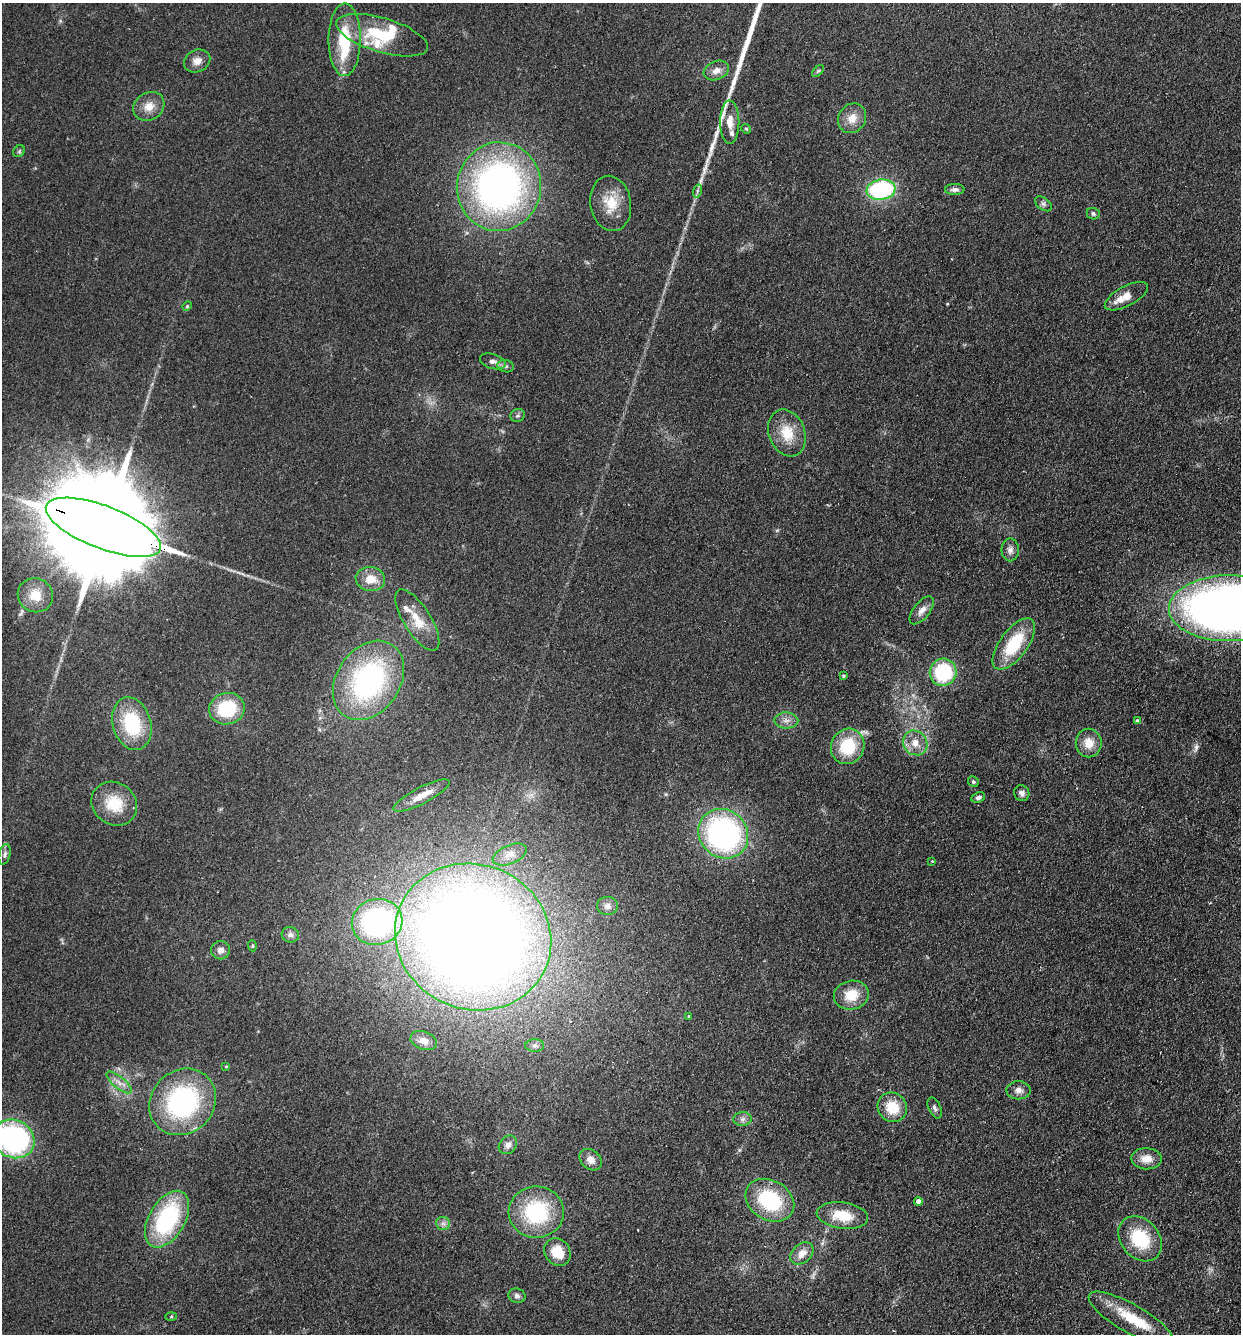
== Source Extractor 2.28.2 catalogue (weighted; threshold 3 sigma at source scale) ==
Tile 6 of 4 x 4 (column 2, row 2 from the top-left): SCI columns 1430-2668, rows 2688-4019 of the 5462 x 5375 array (HDU 1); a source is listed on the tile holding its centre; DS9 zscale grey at full resolution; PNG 1243 x 1336 px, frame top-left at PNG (2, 3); each listed source drawn as its Kron ellipse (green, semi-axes under 4 px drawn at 4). Shown black and unused: <1% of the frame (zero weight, under 2 of 3 exposures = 3% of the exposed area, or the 3 px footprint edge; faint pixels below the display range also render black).
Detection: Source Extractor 2.28.2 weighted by HDU 2 'WHT'; one run over the whole footprint, this tile lists its part. Background 0.127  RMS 0.008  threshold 0.0359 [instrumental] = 3 sigma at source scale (4.5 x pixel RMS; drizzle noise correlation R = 1.50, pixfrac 1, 0.05/0.05 arcsec/px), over >= 5 px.
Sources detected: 95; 1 too faint to see at this stretch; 3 inside a brighter object's white glare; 1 cosmic-ray / hot-pixel residue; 1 long thin detection or spike segment (spike, bleed or trail) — neither listed nor drawn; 6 inside a brighter listed object's ellipse — not listed separately; the other 83 listed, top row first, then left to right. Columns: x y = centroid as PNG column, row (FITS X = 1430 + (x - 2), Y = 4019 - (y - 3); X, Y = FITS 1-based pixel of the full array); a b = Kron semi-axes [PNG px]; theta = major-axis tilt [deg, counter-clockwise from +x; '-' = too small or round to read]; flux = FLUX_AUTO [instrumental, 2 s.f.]
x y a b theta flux
382 35 47 17 -17 40
345 40 36 16 90 37
197 61 14 11 25 6.4
716 70 13 9 23 6.5
818 71 7 4 44 1.2
149 106 16 13 35 9.8
852 118 15 13 58 10
730 122 21 9 -90 8.8
746 129 5 4 - 0.92
19 151 6 5 - 1.2
499 187 44 42 80 310
955 189 10 5 1 3
881 190 14 10 8 93
697 191 7 4 72 1.5
611 203 28 20 -81 21
1043 204 10 5 -37 2.3
1093 214 7 5 -22 1.8
1126 296 24 10 28 11
187 306 5 4 - 1
493 361 13 7 -17 4
505 366 8 6 -15 2.2
517 415 7 6 - 2
787 433 24 18 -69 20
103 527 61 21 -21 33000
1010 550 11 8 -90 4.1
370 579 15 12 -8 13
35 595 18 16 -30 15
1228 608 59 33 1 620
922 610 16 8 52 5.5
417 620 35 13 -58 17
1014 644 30 14 53 39
943 672 13 13 - 56
843 676 4 3 - 0.88
368 680 43 31 56 140
227 709 18 15 14 41
786 720 12 8 -2 4.6
1138 720 4 3 - 2.9
132 724 27 19 -74 47
915 743 13 11 -47 9.8
1089 743 14 13 - 12
848 746 18 16 64 34
973 781 5 5 - 1.3
1022 793 8 7 - 2.9
421 796 31 8 27 13
978 798 7 5 23 2.2
114 804 24 21 -36 26
723 834 26 23 -43 190
5 854 10 5 75 2.4
510 854 18 9 22 7.2
932 861 3 3 - 0.93
607 906 10 9 - 3.5
377 922 25 23 15 140
290 935 9 7 -15 2.8
473 937 79 72 -24 1400
252 946 5 4 - 0.95
220 950 9 9 - 4.5
851 995 17 14 12 18
688 1016 3 3 - 0.96
424 1041 13 9 -21 5.1
535 1046 9 6 2 2.7
226 1066 3 3 - 0.71
119 1082 15 6 -39 5.4
1018 1090 12 9 0 4.6
183 1102 35 31 44 120
892 1107 15 14 - 19
935 1108 11 6 -66 2.3
742 1119 9 7 2 3
14 1139 21 18 -28 160
508 1145 10 8 47 4
1146 1159 15 10 -3 9.4
591 1160 12 9 -41 5.7
770 1200 26 19 -31 58
918 1201 4 4 - 4.4
536 1212 28 25 2 64
842 1216 26 13 -8 20
167 1219 31 18 60 91
443 1223 7 6 - 2.7
1140 1239 25 19 -49 38
557 1252 14 12 -53 17
802 1253 13 9 41 7.7
517 1296 9 7 -16 2.7
171 1317 5 3 - 0.84
1131 1319 48 14 -30 29
Overlapping masked pixels (flux is a lower limit): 1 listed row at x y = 103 527
Isophote crosses this tile's border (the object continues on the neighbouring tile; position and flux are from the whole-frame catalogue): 3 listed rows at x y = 103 527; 1228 608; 14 1139
Unlisted compact peaks at least as high as the median listed source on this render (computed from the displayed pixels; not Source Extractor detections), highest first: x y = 711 148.